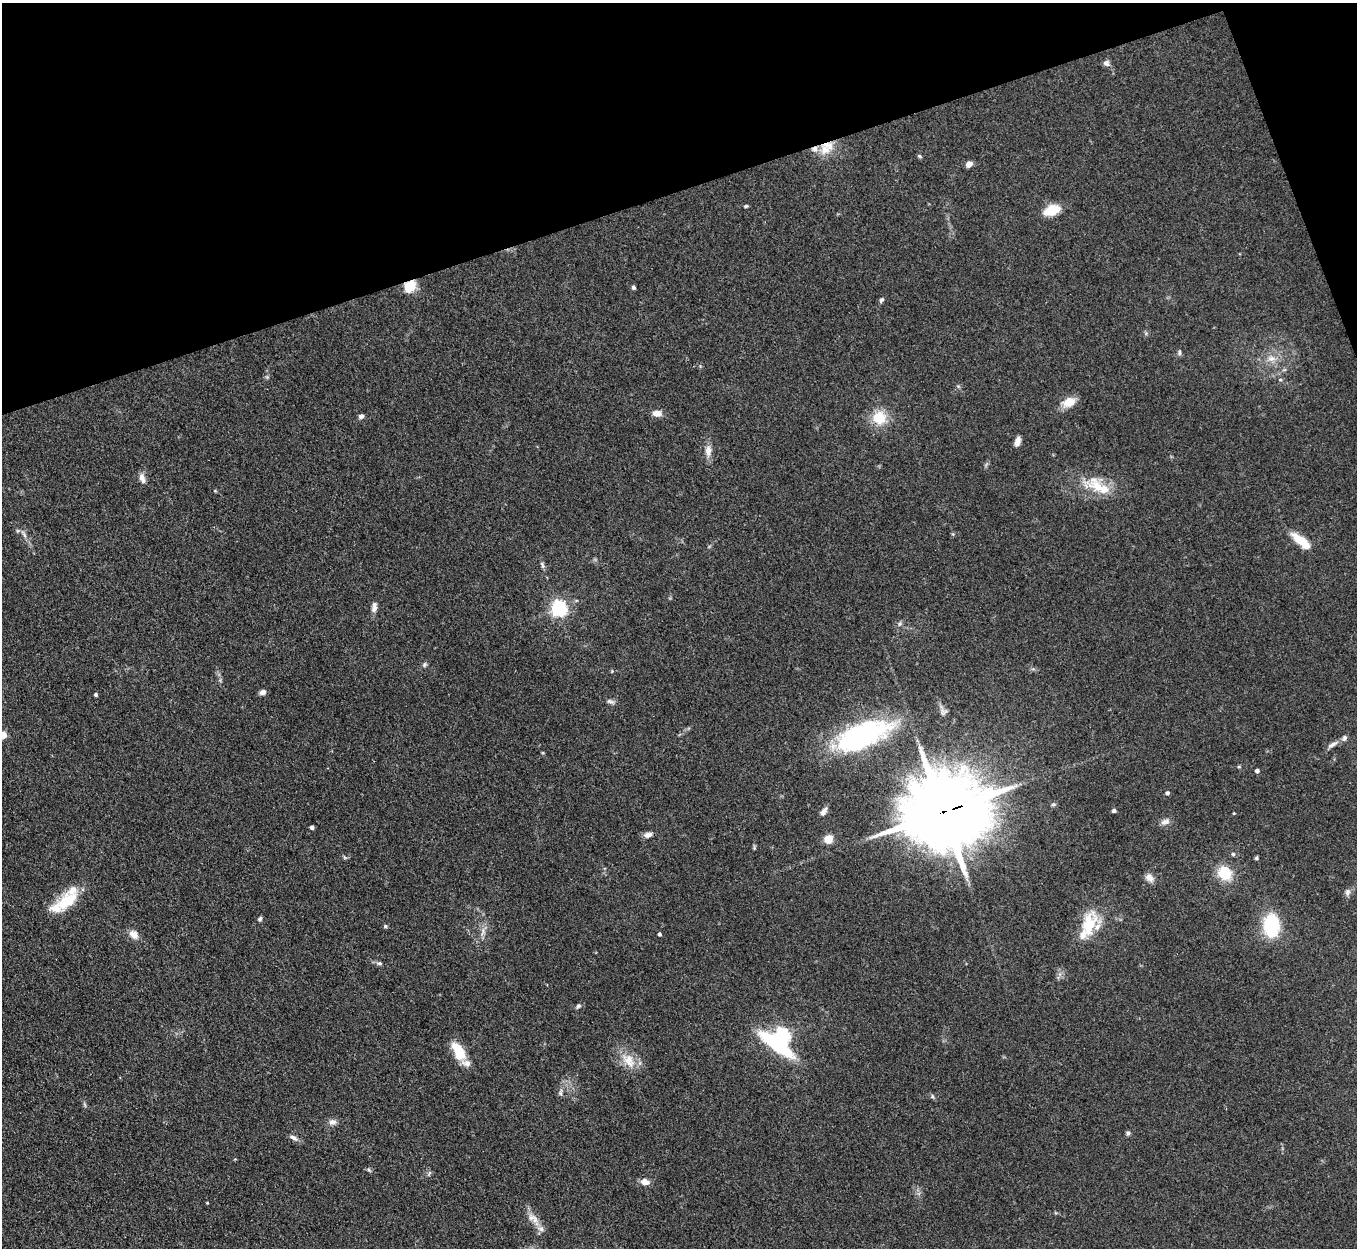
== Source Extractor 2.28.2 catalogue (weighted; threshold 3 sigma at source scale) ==
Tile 3 of 4 x 4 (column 3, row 1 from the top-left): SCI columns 2714-4068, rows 4017-5262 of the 5427 x 5413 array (HDU 1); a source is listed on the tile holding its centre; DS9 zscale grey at full resolution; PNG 1359 x 1250 px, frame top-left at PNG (2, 3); no overlay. Shown black and unused: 17% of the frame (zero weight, under 3 of 4 exposures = <1% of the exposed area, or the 3 px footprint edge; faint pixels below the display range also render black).
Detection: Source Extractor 2.28.2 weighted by HDU 2 'WHT'; one run over the whole footprint, this tile lists its part. Background 0.107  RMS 0.0065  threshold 0.0295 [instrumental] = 3 sigma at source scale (4.5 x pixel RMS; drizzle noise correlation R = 1.50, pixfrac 1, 0.05/0.05 arcsec/px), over >= 5 px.
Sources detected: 92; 1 inside a brighter object's white glare — not listed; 11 inside a brighter listed object's ellipse — not listed separately; the other 80 listed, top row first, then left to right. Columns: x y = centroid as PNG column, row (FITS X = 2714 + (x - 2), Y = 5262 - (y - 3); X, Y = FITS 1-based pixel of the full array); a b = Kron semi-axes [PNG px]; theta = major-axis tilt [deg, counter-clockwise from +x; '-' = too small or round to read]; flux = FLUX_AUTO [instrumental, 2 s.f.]
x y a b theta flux
1106 63 8 8 - 2.3
825 150 17 13 13 10
919 156 6 4 -36 0.95
969 164 6 5 - 4.3
746 206 5 4 - 0.99
1052 210 19 11 20 13
410 286 13 10 50 13
634 287 4 4 - 1.6
881 300 7 5 55 1.4
1179 353 7 5 -90 1.4
1271 358 12 8 5 5.4
1280 380 5 4 - 0.96
1069 402 17 11 22 9.1
657 413 10 7 -3 5.7
361 416 6 5 - 1.9
879 418 21 20 - 15
1017 442 10 6 73 4.2
708 451 16 8 -90 5.2
142 478 13 6 -74 3.7
1097 486 38 19 -23 22
215 491 5 3 - 0.62
24 534 13 4 -60 2.5
1300 540 21 9 -35 14
542 565 10 5 -77 1.7
374 605 10 7 75 2.4
559 608 6 6 - 210
900 624 7 5 46 1.6
424 664 8 5 56 1.4
612 671 5 4 - 0.71
262 692 7 5 18 2.6
96 695 4 3 - 1.3
610 701 12 5 -22 2.1
943 711 13 8 -50 2.7
3 735 6 6 - 8.1
862 735 58 24 23 110
1332 744 17 5 30 3.4
1239 767 5 3 - 0.72
1257 771 4 4 - 2.1
1167 793 5 4 - 1.7
1053 804 6 5 - 1.2
1114 811 5 4 - 1.4
823 812 11 6 54 3.3
943 812 25 20 15 9300
1234 813 4 3 - 0.52
1165 822 13 8 24 3.4
312 827 4 3 - 2
648 835 10 6 18 3.5
828 839 5 5 - 29
754 848 6 4 80 0.91
1233 854 5 5 - 1
344 857 6 4 -70 0.85
1256 858 5 4 - 0.97
1224 873 18 16 -50 17
1149 878 12 9 -38 4
1347 892 10 6 82 2.4
67 901 34 18 32 22
260 919 7 5 48 1.3
1089 924 37 19 75 24
1271 925 15 10 -88 62
385 926 5 5 - 1.1
483 932 14 5 84 3.5
133 934 13 9 -48 5
659 934 4 3 - 1.3
379 963 8 5 -3 1.6
578 1006 7 5 52 1.4
782 1035 6 6 - 180
459 1051 21 11 -62 18
628 1061 25 15 -52 13
560 1093 11 5 74 1.9
932 1096 6 5 - 1.2
85 1105 6 4 -71 1
332 1122 10 8 0 3.2
1128 1133 5 5 - 1.4
294 1138 11 6 -31 2.9
369 1170 7 4 -45 1.1
429 1173 8 4 67 1.1
645 1182 10 7 -16 4.9
207 1203 3 3 - 0.52
531 1218 12 10 20 4.7
541 1229 10 8 -28 3.2
Overlapping masked pixels (flux is a lower limit): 2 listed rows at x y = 410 286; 943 812
Isophote crosses this tile's border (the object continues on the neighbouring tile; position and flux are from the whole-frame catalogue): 1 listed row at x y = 3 735